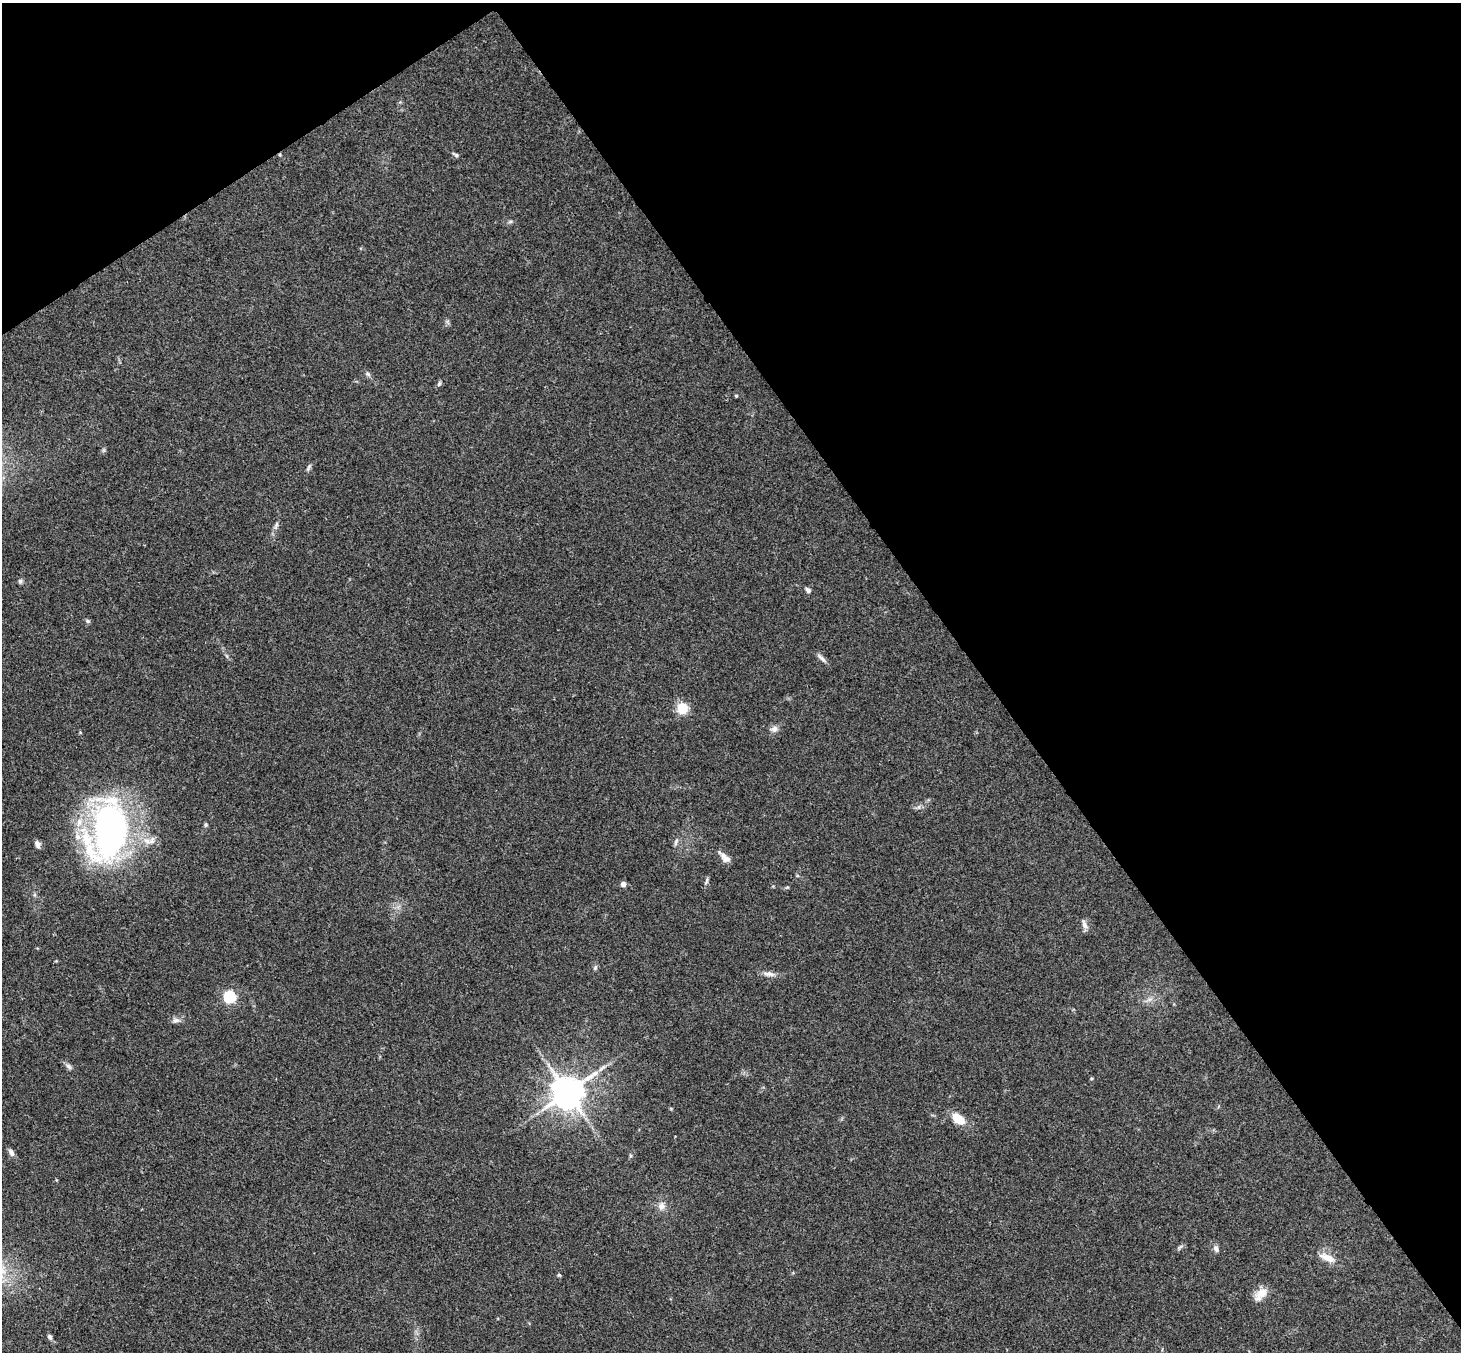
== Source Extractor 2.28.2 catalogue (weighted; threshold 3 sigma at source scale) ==
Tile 3 of 4 x 4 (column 3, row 1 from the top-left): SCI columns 2974-4432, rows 4380-5729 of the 5942 x 5923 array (HDU 1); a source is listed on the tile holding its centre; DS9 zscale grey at full resolution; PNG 1463 x 1354 px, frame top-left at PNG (2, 3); no overlay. Shown black and unused: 37% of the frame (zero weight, under 3 of 4 exposures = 6% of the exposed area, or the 3 px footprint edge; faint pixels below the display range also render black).
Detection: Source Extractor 2.28.2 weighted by HDU 2 'WHT'; one run over the whole footprint, this tile lists its part. Background 0.168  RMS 0.0077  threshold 0.0348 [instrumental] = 3 sigma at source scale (4.5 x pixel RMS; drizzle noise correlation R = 1.50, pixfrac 1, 0.05/0.05 arcsec/px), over >= 5 px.
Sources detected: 37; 1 inside a brighter listed object's ellipse — not listed separately; the other 36 listed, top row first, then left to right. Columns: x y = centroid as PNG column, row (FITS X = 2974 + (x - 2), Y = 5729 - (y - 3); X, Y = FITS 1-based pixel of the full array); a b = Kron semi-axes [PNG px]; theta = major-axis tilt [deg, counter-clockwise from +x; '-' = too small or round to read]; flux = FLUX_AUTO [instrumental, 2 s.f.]
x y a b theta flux
456 155 10 4 -27 1.6
368 374 6 6 - 1.7
439 384 7 5 63 1.4
736 396 4 4 - 0.81
308 467 10 4 60 1.7
276 525 12 4 74 2.3
20 581 7 5 -87 1.5
808 590 7 6 - 2.2
88 621 6 5 - 1.4
821 658 17 4 -44 2.9
682 708 12 12 - 13
774 729 10 8 8 3.3
206 825 6 5 - 1.2
110 830 59 29 86 270
147 841 15 7 -20 6.9
676 841 10 4 64 1.8
37 844 8 5 -69 3.2
725 858 14 8 -42 5.1
706 881 10 4 71 1.7
623 884 4 4 - 6.2
787 887 4 4 - 0.84
1085 925 14 6 -63 3.3
595 967 7 5 69 1.4
769 974 16 6 -8 4.2
230 997 6 5 - 91
176 1020 10 6 1 2.9
69 1066 10 5 -44 2.3
567 1092 9 9 - 1700
958 1119 15 9 -40 15
11 1153 10 6 -68 2.8
661 1206 10 9 - 4.7
1216 1249 9 6 -59 2.8
1327 1258 22 8 -22 8.6
559 1275 5 4 - 1
1262 1293 18 10 34 8.9
50 1337 6 5 - 2.2